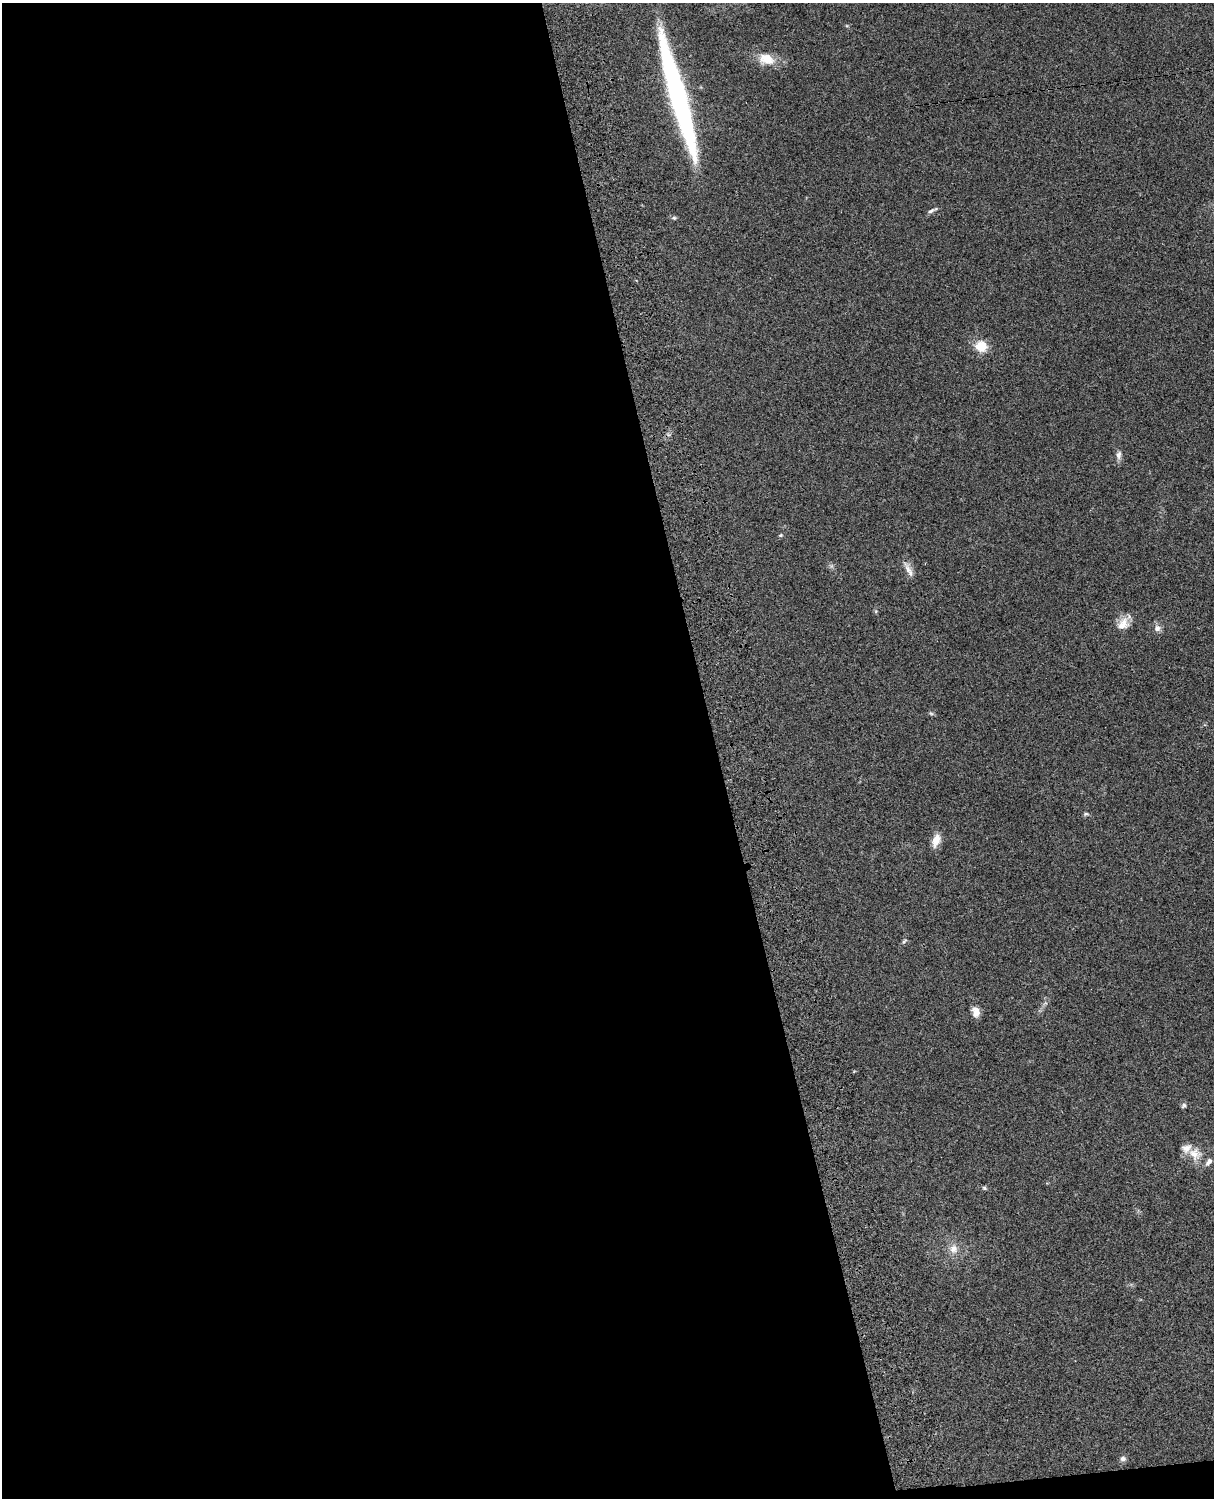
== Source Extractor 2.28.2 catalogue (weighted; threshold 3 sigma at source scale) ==
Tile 9 of 4 x 3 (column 1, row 3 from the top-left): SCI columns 122-1333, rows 277-1772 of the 5087 x 4926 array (HDU 1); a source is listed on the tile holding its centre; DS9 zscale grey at full resolution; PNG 1216 x 1500 px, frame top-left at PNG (2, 3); no overlay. Shown black and unused: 59% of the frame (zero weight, under 3 of 4 exposures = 6% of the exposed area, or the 3 px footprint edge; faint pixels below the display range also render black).
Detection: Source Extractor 2.28.2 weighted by HDU 2 'WHT'; one run over the whole footprint, this tile lists its part. Background 0.0958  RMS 0.0062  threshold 0.028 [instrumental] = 3 sigma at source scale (4.5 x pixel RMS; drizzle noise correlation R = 1.50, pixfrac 1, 0.05/0.05 arcsec/px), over >= 5 px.
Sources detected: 24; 1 inside a brighter object's white glare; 1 long thin detection or spike segment (spike, bleed or trail) — not listed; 2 inside a brighter listed object's ellipse — not listed separately; the other 20 listed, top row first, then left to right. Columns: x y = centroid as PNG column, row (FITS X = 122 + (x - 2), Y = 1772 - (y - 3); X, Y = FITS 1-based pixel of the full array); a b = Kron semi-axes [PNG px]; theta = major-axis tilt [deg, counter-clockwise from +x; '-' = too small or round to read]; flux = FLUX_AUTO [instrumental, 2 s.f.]
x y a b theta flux
766 59 21 14 -13 11
931 211 11 5 30 1.8
674 218 6 5 - 1.1
981 346 12 11 - 12
1119 455 11 7 85 2.7
780 535 6 4 21 0.89
908 569 24 7 -63 4.4
876 611 6 4 73 0.76
1123 624 18 14 51 7.5
1157 628 9 9 - 3
931 713 7 4 -19 0.9
1086 814 7 5 8 1.1
936 840 17 9 68 6.3
904 941 8 4 44 1.1
976 1012 11 8 -74 5.1
1184 1105 8 5 51 1.2
1195 1154 19 17 -23 9.5
984 1188 6 5 - 0.98
954 1249 14 12 -80 5.9
1123 1459 7 7 - 2.2